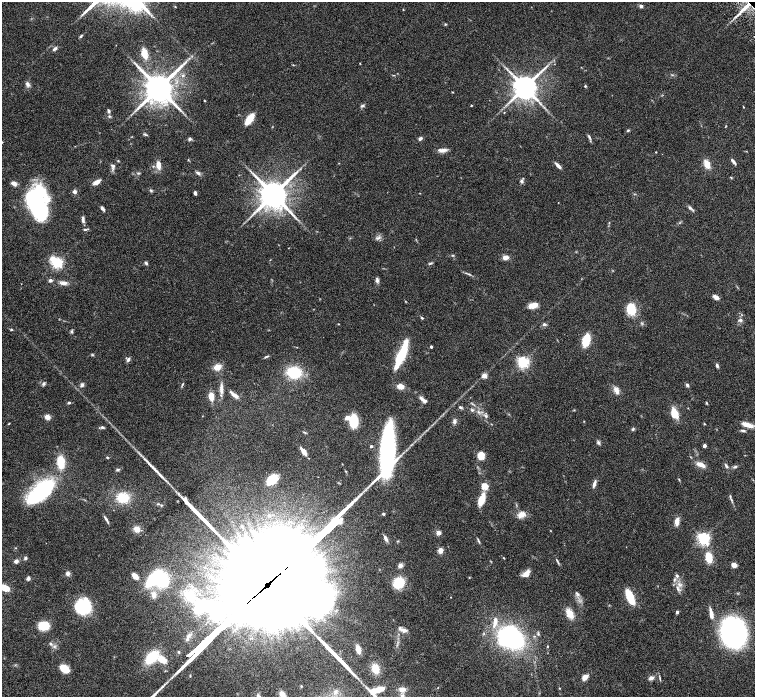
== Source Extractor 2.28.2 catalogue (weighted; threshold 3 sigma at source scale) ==
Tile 7 of 4 x 4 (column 3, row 2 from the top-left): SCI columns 3016-4520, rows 3085-4474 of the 6028 x 6026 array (HDU 1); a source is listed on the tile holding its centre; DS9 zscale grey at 2 x 2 block average (1 PNG px = mean of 2 x 2 image px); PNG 757 x 699 px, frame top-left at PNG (2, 2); no overlay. Shown black and unused: <1% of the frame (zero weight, under 3 of 6 exposures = <1% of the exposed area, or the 3 px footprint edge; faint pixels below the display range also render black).
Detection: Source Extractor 2.28.2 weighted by HDU 2 'WHT'; one run over the whole footprint, this tile lists its part. Background 0.0806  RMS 0.0041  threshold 0.0169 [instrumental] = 3 sigma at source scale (4.09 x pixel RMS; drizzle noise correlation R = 1.36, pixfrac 0.8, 0.05/0.05 arcsec/px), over >= 5 px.
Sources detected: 214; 6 inside a brighter object's white glare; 5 long thin detections or spike segments (spike, bleed or trail) — not listed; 5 inside a brighter listed object's ellipse — not listed separately; the other 198 listed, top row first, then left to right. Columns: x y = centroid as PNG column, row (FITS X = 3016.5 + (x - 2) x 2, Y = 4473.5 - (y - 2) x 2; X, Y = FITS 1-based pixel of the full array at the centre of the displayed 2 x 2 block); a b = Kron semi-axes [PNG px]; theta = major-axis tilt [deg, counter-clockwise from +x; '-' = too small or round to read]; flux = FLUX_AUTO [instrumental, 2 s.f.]
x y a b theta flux
135 4 6 5 - 250
641 6 4 4 - 1.9
175 7 3 2 - 0.41
746 7 20 4 44 12
403 10 2 2 - 0.39
445 24 3 2 - 0.66
81 36 4 2 - 1.4
55 49 6 3 38 2
144 53 8 4 -77 15
360 63 2 2 - 0.38
293 65 3 2 - 0.49
183 75 4 3 - 1.2
28 84 7 5 -53 2.6
585 86 3 3 - 0.95
525 87 7 6 - 1100
159 88 8 8 - 1700
205 101 3 2 - 0.48
471 105 2 2 - 0.62
362 106 5 3 - 1.6
743 107 3 2 - 0.48
109 111 5 3 - 1.7
504 112 2 2 - 0.38
109 116 4 3 - 1
249 119 8 4 55 28
725 127 3 2 - 0.48
628 130 4 3 - 0.88
145 135 6 3 -29 1.2
589 137 7 3 -70 1.7
420 138 4 3 - 2.5
189 139 4 4 - 1.5
442 150 13 4 0 4.2
656 152 2 2 - 0.42
118 161 3 2 - 0.64
733 162 8 3 -50 2.3
339 163 3 2 - 0.32
707 164 8 5 -67 10
158 165 10 5 -81 6
113 166 5 4 - 1.9
558 166 9 3 -46 3.3
138 173 5 2 - 0.88
198 173 6 4 -23 2.2
731 178 3 2 - 0.55
522 181 5 4 - 2.1
97 182 8 4 28 5.3
14 183 7 4 -32 4.2
151 191 4 3 - 1.1
74 192 5 4 - 2.2
195 193 4 3 - 2.3
273 195 8 8 - 1500
47 199 10 10 - 10
690 208 7 4 -26 2
102 209 6 3 -49 2.1
40 211 18 13 -47 68
296 218 3 2 - 0.64
83 219 9 3 -89 2.5
85 229 6 2 7 1.1
379 238 5 3 - 1.9
452 255 4 2 - 0.81
505 258 8 6 7 4
57 263 4 3 - 150
146 263 4 3 - 1.9
430 263 5 3 - 1.1
468 274 4 2 - 0.86
50 280 4 3 - 2.2
377 280 7 4 -88 2.3
63 283 11 5 -3 4
716 297 6 4 -34 4.5
533 305 10 6 17 7.6
631 309 11 9 -84 21
422 318 3 3 - 0.99
740 320 6 3 13 1.7
339 324 2 2 - 0.44
544 324 5 4 - 1.8
11 330 4 3 - 0.88
72 331 5 4 - 1.2
586 340 10 6 76 23
431 347 2 2 - 2.1
92 355 3 3 - 0.79
401 355 31 8 66 32
266 356 7 2 23 1.2
128 359 6 4 63 2.2
523 362 4 3 - 180
717 366 5 3 - 1.7
217 367 7 6 - 8
294 372 10 8 -13 41
484 376 3 3 - 15
44 384 5 4 - 1.6
182 384 4 2 - 0.86
82 385 5 4 - 2.1
687 385 5 3 - 1.8
401 386 7 5 -10 6.9
221 389 16 4 90 5.6
616 390 10 5 -64 5.1
234 395 14 4 -39 4.3
211 396 7 5 -87 8.5
421 398 8 4 -53 2.5
69 403 4 3 - 1.1
706 403 3 3 - 0.79
460 407 4 3 - 1.5
472 410 4 4 - 1.5
478 412 5 3 - 1.7
674 412 8 4 -74 22
486 416 5 3 - 1.5
47 417 3 3 - 10
347 417 5 4 - 3.7
353 421 9 6 -88 37
454 421 6 5 - 2.2
9 424 4 2 - 0.53
704 424 3 3 - 0.62
748 425 11 4 -17 9.5
102 427 5 4 - 1.6
633 429 4 4 - 1.3
743 430 6 3 -9 1.5
598 443 5 4 - 1.7
371 446 2 2 - 2
704 446 2 2 - 4.9
304 452 8 4 -55 7.9
387 453 45 12 84 180
481 455 5 4 - 15
107 457 3 2 - 0.65
61 462 9 5 -84 25
700 465 11 5 -24 6
726 466 7 3 -62 1.6
735 467 6 3 9 1.5
118 470 5 3 - 1.2
272 480 10 6 45 26
679 480 5 2 - 0.69
594 483 11 3 74 3.1
484 486 3 3 - 30
41 491 24 10 43 130
730 497 5 3 - 1.2
123 498 12 10 0 22
481 500 9 4 69 21
158 504 4 3 - 1
383 514 3 3 - 1.2
269 515 4 4 - 1.2
521 515 11 6 31 6.2
106 519 11 2 -57 2.2
677 522 9 5 82 5.6
137 529 8 6 -25 5.4
438 533 5 5 - 3.3
257 534 3 3 - 0.9
385 538 9 4 -61 3.1
703 539 4 4 - 210
478 540 8 2 -66 1.2
440 551 6 5 - 4.1
709 557 7 5 -79 18
25 558 5 4 - 1.6
16 561 2 2 - 7.6
558 562 9 2 -66 1.2
400 565 5 4 - 3.6
734 565 5 4 - 5.3
68 574 5 5 - 2.7
526 574 9 6 41 7.1
135 576 7 4 -44 6.5
677 576 5 4 - 1.7
469 577 3 2 - 0.47
28 578 5 4 - 2.1
153 578 15 6 47 59
674 579 4 3 - 1.3
399 582 11 9 50 21
680 585 7 5 -22 3.3
269 587 43 20 34 28000
5 588 7 4 -27 17
577 594 7 4 -45 2.1
154 595 7 6 - 5
190 596 11 9 -43 19
450 597 2 2 - 0.31
630 597 10 4 -67 36
83 606 15 15 - 43
677 612 3 3 - 1.7
569 613 7 5 -64 14
711 614 11 3 -80 6.7
495 622 15 5 77 8.4
44 626 7 6 - 27
404 630 10 5 -14 3.8
733 632 18 15 -75 250
484 633 3 2 - 0.67
538 634 4 3 - 1.2
507 636 12 7 56 180
188 637 8 4 63 3.2
51 644 5 3 - 1.4
547 646 3 2 - 0.58
358 649 7 4 -76 7.4
179 652 4 3 - 0.77
152 657 12 7 46 34
162 659 9 5 -31 12
64 669 6 5 - 23
375 669 6 4 -70 20
585 677 7 5 43 6.1
651 678 7 5 24 2.9
660 678 7 2 -77 1.1
301 686 3 2 - 0.63
559 688 2 2 - 0.48
379 689 11 5 18 8.5
402 689 8 5 1 4
336 691 8 4 58 3
282 695 12 7 -71 7.6
Overlapping masked pixels (flux is a lower limit): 2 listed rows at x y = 746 7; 269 587
Isophote crosses this tile's border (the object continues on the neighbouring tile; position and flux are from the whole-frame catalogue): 4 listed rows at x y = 135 4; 5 588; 379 689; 282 695